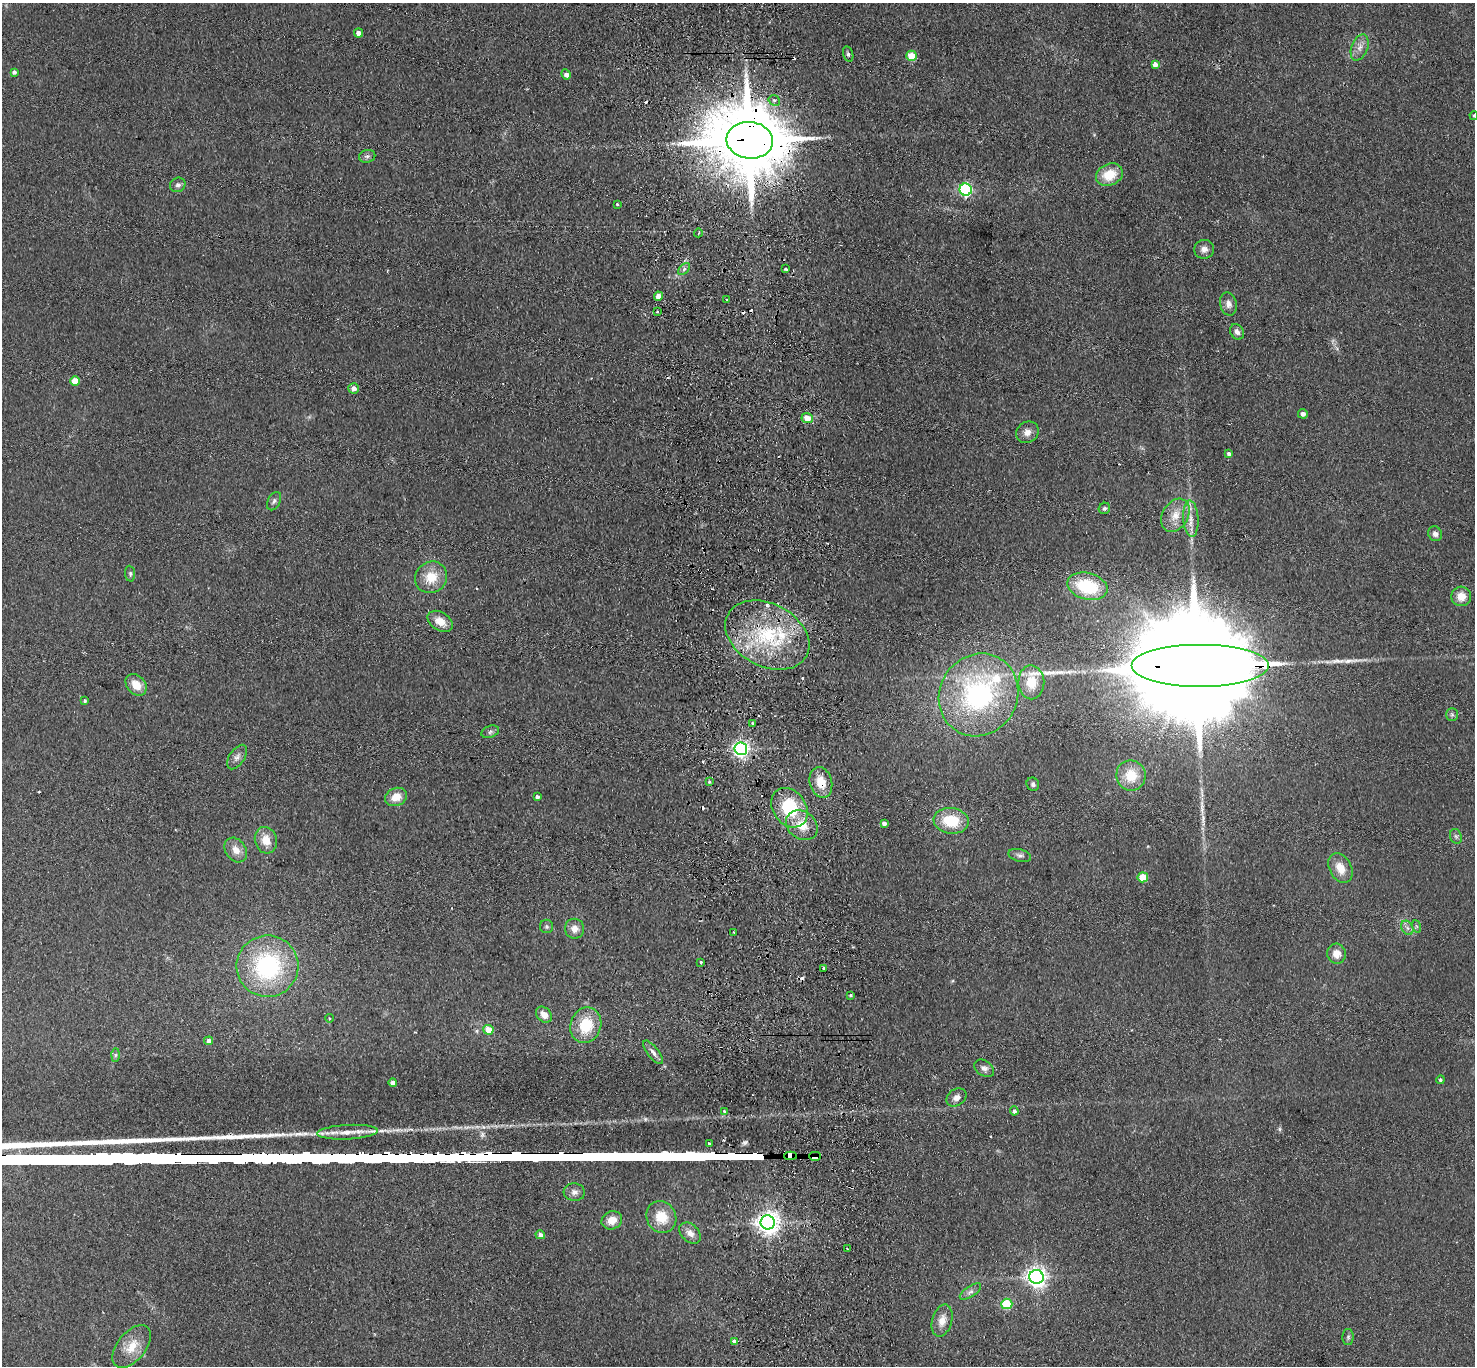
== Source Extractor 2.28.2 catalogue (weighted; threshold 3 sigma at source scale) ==
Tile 5 of 3 x 3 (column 2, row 2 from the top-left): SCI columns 1530-3002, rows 1495-2858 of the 4532 x 4405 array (HDU 1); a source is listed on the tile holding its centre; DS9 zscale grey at full resolution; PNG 1477 x 1368 px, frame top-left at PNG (2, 3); each listed source drawn as its Kron ellipse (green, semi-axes under 4 px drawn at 4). Shown black and unused: <1% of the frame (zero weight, under 2 of 3 exposures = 3% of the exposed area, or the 3 px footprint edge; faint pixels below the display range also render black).
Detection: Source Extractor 2.28.2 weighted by HDU 2 'WHT'; one run over the whole footprint, this tile lists its part. Background 0.139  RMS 0.011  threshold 0.0496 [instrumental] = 3 sigma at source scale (4.5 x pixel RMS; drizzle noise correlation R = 1.50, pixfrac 1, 0.05/0.05 arcsec/px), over >= 5 px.
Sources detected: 124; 12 cosmic-ray / hot-pixel residue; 1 long thin detection or spike segment (spike, bleed or trail) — neither listed nor drawn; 3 inside a brighter listed object's ellipse — not listed separately; the other 108 listed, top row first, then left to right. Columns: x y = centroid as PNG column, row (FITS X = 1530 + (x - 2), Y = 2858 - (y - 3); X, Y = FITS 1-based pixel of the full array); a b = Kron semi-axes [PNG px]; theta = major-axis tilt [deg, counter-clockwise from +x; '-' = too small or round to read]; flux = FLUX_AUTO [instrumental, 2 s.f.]
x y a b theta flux
358 33 4 4 - 8.4
1360 47 13 8 69 7.7
848 54 8 5 -75 2.3
912 56 5 5 - 25
1155 65 4 4 - 19
14 72 4 4 - 2.9
566 74 5 4 - 4.5
774 101 6 5 - 2.8
1474 115 4 4 - 1.2
750 140 23 18 -6 13000
367 156 8 6 13 2.9
1109 175 14 10 24 26
178 185 8 7 - 3.8
966 190 6 6 - 180
617 204 4 3 - 0.98
698 233 4 2 - 1.2
1204 249 10 9 - 5.9
684 269 7 4 46 2.7
786 269 3 3 - 2.1
658 296 4 4 - 10
727 299 3 3 - 2.5
1228 304 12 8 -75 6.6
657 312 3 2 - 1.4
1237 332 8 6 -60 4.8
75 381 5 4 - 18
353 388 5 5 - 6.8
1303 414 5 5 - 3.9
807 418 6 5 - 14
1027 432 12 10 31 8
1229 454 4 4 - 3.3
274 501 10 6 61 3.2
1104 508 6 5 - 2.3
1175 515 18 13 58 17
1191 519 18 7 -86 11
1435 534 7 6 - 4.9
130 574 8 5 -84 2.2
431 577 16 15 - 24
1087 586 20 13 -14 58
1461 596 10 9 - 14
440 621 14 9 -32 14
767 635 45 31 -28 110
1200 666 69 21 0 71000
1031 682 17 13 -88 24
136 685 12 9 -46 16
979 695 42 39 58 190
85 701 4 4 - 1.7
1452 715 6 5 - 2.2
753 724 3 3 - 2.9
490 732 9 6 21 3.3
741 749 6 6 - 370
237 757 14 7 57 5.9
1131 775 15 14 - 23
709 782 4 3 - 1.3
821 782 16 11 -75 19
1033 784 7 6 - 3.1
396 797 11 9 22 14
537 797 4 3 - 2.9
789 808 21 16 -55 60
951 821 18 13 -8 39
884 823 4 3 - 3.2
802 825 17 13 -37 22
1456 836 7 5 -67 2.6
266 840 13 11 -76 15
236 850 13 10 -54 10
1020 855 11 6 -15 3.7
1340 868 16 11 -61 15
1143 877 5 5 - 30
547 926 7 6 - 2.4
1416 926 6 4 -71 1.5
1407 928 7 5 -60 3.4
575 929 10 9 - 8.6
734 932 3 2 - 1.4
1336 954 10 9 - 11
701 962 3 2 - 1.3
267 966 31 31 - 140
824 969 3 3 - 3.6
850 995 3 3 - 2.1
544 1015 9 6 -44 9.6
329 1018 4 3 - 0.84
586 1025 18 15 71 39
488 1030 5 4 - 20
209 1041 4 4 - 4.4
653 1052 14 5 -52 5.2
115 1055 6 4 89 1.9
984 1068 11 7 -34 4.8
1440 1080 4 3 - 1.9
393 1083 4 4 - 5.1
956 1097 11 8 35 6
724 1111 4 3 - 2
1014 1111 4 4 - 3.2
348 1132 30 7 3 16
709 1144 3 3 - 4.3
791 1156 6 4 3 1700
815 1156 6 4 -1 540
574 1192 10 9 - 6.4
661 1217 16 14 -60 26
612 1220 10 9 - 14
768 1222 7 7 - 910
690 1233 12 8 -45 8.5
540 1235 5 4 - 4.4
847 1249 3 2 - 2
1036 1277 7 7 - 630
970 1292 12 5 33 4.4
1007 1304 5 5 - 59
942 1321 16 10 75 12
1348 1337 8 5 90 2.5
735 1341 4 3 - 150
132 1346 25 14 51 23
Overlapping masked pixels (flux is a lower limit): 6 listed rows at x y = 750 140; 1200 666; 821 782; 791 1156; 815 1156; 768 1222
Isophote crosses this tile's border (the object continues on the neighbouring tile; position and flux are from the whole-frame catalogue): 1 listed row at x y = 1474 115
Unlisted compact peaks at least as high as the median listed source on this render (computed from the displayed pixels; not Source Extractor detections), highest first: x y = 270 1135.